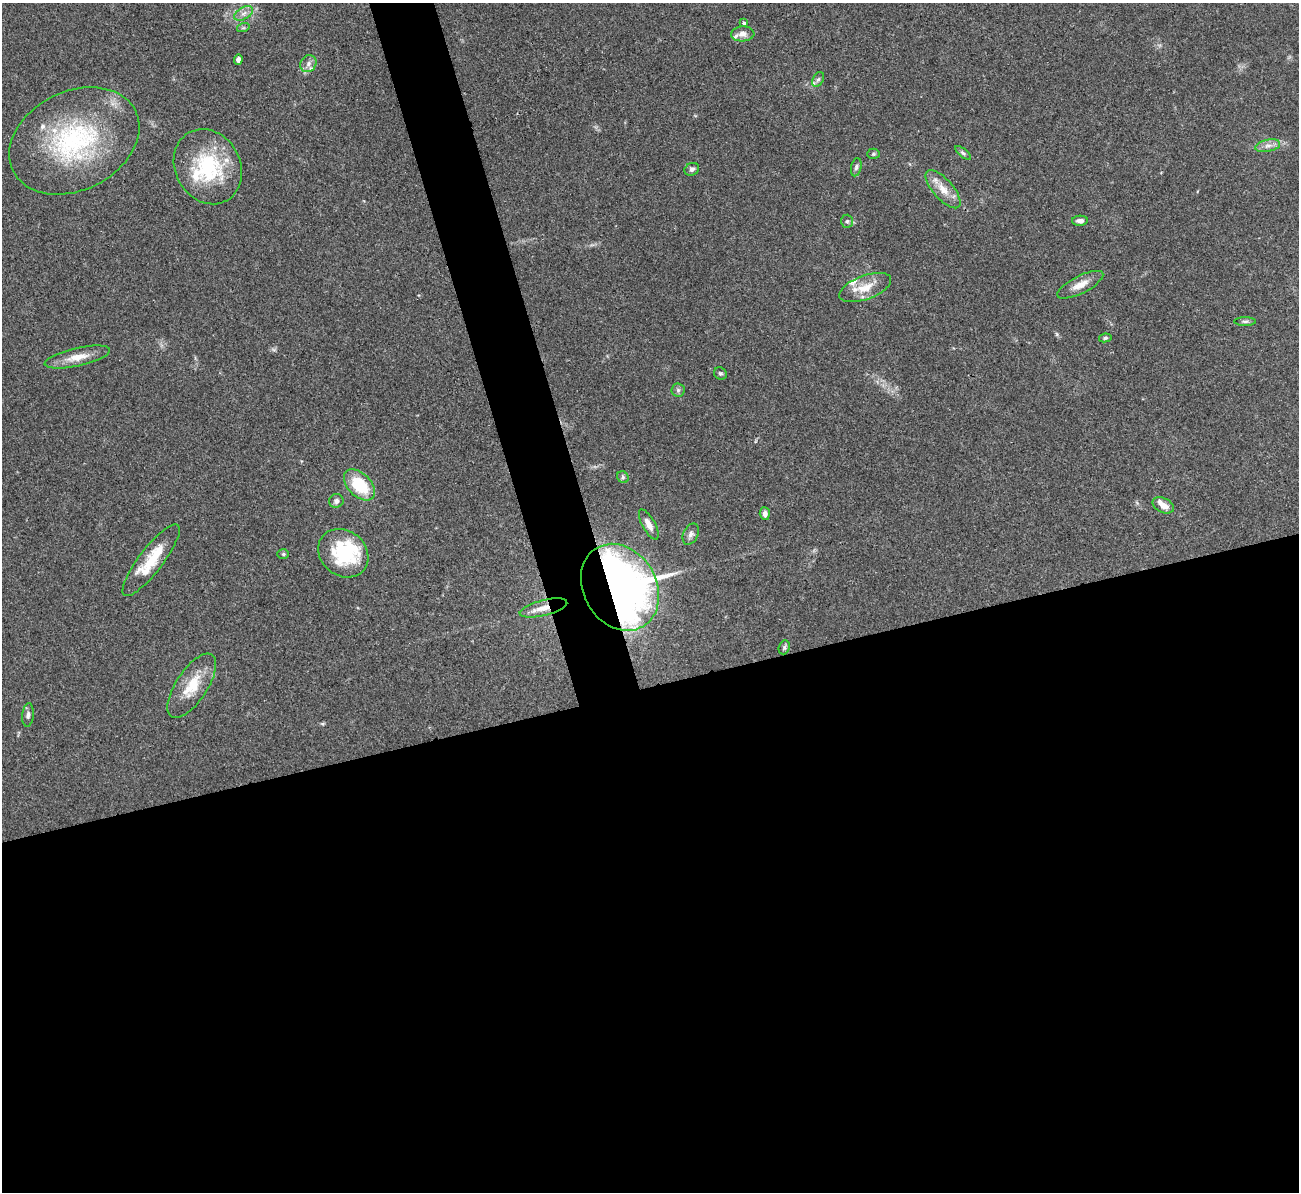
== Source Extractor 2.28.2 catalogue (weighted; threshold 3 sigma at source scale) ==
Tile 15 of 4 x 4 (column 3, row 4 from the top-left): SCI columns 2595-3891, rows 147-1336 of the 5190 x 5175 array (HDU 1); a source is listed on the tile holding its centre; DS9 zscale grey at full resolution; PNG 1301 x 1194 px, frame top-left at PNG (2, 3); each listed source drawn as its Kron ellipse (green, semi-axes under 4 px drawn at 4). Shown black and unused: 45% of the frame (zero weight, under 3 of 4 exposures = <1% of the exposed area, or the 3 px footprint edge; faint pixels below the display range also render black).
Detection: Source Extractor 2.28.2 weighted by HDU 2 'WHT'; one run over the whole footprint, this tile lists its part. Background 0.0745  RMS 0.0058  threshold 0.0262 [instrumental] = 3 sigma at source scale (4.5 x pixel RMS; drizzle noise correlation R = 1.50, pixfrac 1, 0.05/0.05 arcsec/px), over >= 5 px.
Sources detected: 47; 8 inside a brighter listed object's ellipse — not listed separately; the other 39 listed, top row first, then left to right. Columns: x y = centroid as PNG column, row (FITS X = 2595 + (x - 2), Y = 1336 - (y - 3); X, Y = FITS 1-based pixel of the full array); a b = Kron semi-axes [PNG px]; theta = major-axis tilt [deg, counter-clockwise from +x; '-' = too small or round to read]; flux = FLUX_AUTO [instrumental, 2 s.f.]
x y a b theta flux
243 13 10 6 31 2.8
744 23 4 3 - 2
243 28 6 4 18 0.94
743 34 11 7 3 3.5
238 59 5 4 - 1.7
308 64 9 7 52 2.5
818 79 8 5 61 1.5
74 141 68 49 27 95
1268 146 12 6 11 3.3
963 153 9 4 -39 1.2
873 154 6 5 - 0.96
208 167 39 32 -60 48
856 167 9 5 77 1.6
692 169 7 6 - 1.7
943 189 24 10 -48 8.6
847 221 6 5 - 1.3
1080 221 8 5 2 2.4
1080 285 25 8 26 7
865 288 27 12 20 11
1245 321 11 4 0 1.4
1105 338 6 4 11 1
77 357 33 9 12 9.2
720 373 7 6 - 1.1
678 390 6 6 - 1.4
623 477 6 5 - 1.1
359 485 19 11 -45 26
336 501 7 7 - 2.1
1163 505 11 7 -26 5.3
765 514 6 5 - 2.8
649 524 17 6 -61 4.5
691 534 11 7 64 2.6
343 553 27 22 -39 41
283 554 6 5 - 0.95
151 560 44 12 52 20
620 587 45 36 -59 490
543 608 24 8 14 8
784 647 7 5 71 1.2
192 686 37 15 57 18
28 715 12 5 84 2
Overlapping masked pixels (flux is a lower limit): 2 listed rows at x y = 620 587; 543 608